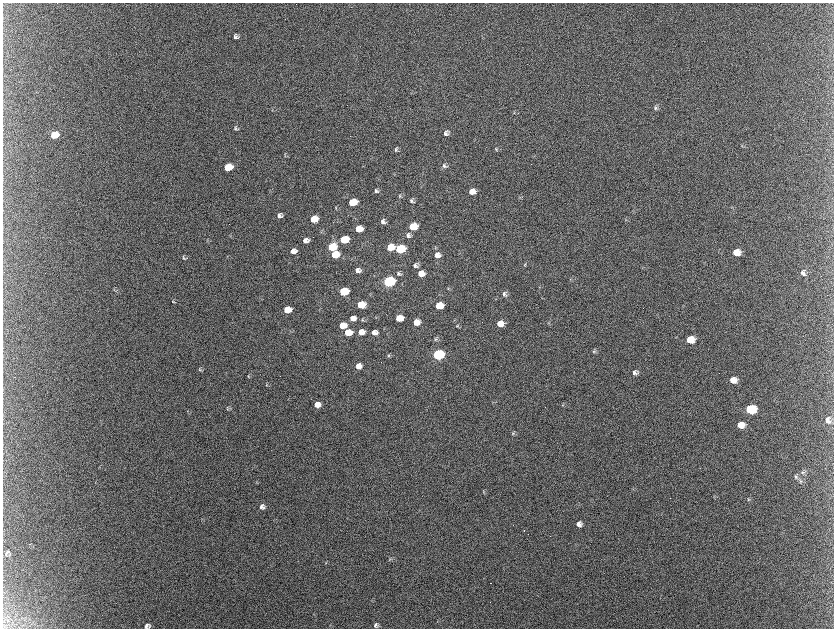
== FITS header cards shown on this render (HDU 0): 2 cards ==
NAXIS1  =                 1663 / length of data axis 1
NAXIS2  =                 1252 / length of data axis 2

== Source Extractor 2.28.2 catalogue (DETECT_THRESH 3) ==
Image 1663 x 1252 px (HDU 0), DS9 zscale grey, zoomed out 1/2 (1 PNG px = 2 x 2 image px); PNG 836 x 630 px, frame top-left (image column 1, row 1251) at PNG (3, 3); no overlay
Background 2130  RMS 31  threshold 93.8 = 3 sigma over >= 5 px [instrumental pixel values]
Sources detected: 113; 13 cannot appear on this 1/2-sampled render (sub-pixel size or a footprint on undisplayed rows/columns) and are not listed; the other 100 listed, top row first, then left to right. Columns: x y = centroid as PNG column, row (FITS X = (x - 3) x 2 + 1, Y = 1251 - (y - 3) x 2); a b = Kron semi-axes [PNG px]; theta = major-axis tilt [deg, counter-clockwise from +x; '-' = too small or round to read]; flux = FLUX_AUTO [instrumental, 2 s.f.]
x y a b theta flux
236 37 6 5 - 1.8e+04
656 108 7 5 -54 1.4e+04
272 109 5 3 - 6.4e+03
514 113 5 3 - 5.8e+03
236 128 6 5 - 1.3e+04
446 133 6 5 - 2.3e+04
53 134 6 2 42 5.8e+04
54 136 8 4 34 1.5e+05
742 145 5 3 - 5.1e+03
396 149 6 5 - 1.2e+04
496 149 5 3 - 8.0e+03
285 156 4 4 - 6.7e+03
445 166 7 6 - 1.7e+04
228 167 6 5 - 2.7e+05
376 191 5 4 - 1.3e+04
472 191 6 5 - 5.9e+04
400 196 6 4 -73 8.0e+03
412 201 5 4 - 1.5e+04
353 202 6 5 - 2.2e+05
336 208 5 3 - 6.5e+03
280 215 5 5 - 2.4e+04
314 219 6 5 - 1.5e+05
384 222 5 5 - 2.8e+04
413 226 6 5 - 1.9e+05
359 229 6 5 - 1.2e+05
321 232 5 2 - 3.8e+03
409 235 7 6 - 2.2e+04
306 240 5 5 - 3.3e+04
344 240 6 5 - 3.2e+05
207 241 3 2 - 3.6e+03
332 247 6 5 - 3.0e+05
391 247 6 5 - 1.3e+05
401 249 6 5 - 5.1e+05
294 251 6 5 - 4.4e+04
737 252 6 6 - 8.0e+04
335 255 6 5 - 1.9e+05
438 255 7 6 - 4.9e+04
184 258 8 4 86 1.1e+04
416 265 6 6 - 1.9e+04
525 265 5 3 - 6.6e+03
643 268 3 2 - 3.8e+03
358 270 5 5 - 3.1e+04
399 273 7 6 - 1.5e+04
421 273 6 5 - 6.9e+04
803 273 7 6 - 2.6e+04
571 279 4 3 - 6.1e+03
389 281 6 5 - 1.5e+06
448 289 5 3 - 5.9e+03
117 290 5 2 - 3.8e+03
344 291 6 5 - 3.7e+05
505 294 6 5 - 1.7e+04
173 302 5 4 - 8.6e+03
361 305 6 5 - 1.5e+05
440 306 6 5 - 1.9e+05
288 310 6 5 - 1.5e+05
353 318 6 5 - 4.7e+04
400 318 6 5 - 1.3e+05
363 320 4 3 - 6.4e+03
417 322 5 5 - 6.1e+04
549 323 5 3 - 7.3e+03
501 324 6 5 - 9.3e+04
343 325 6 5 - 1.2e+05
458 326 5 4 - 8.3e+03
348 332 6 5 - 1.2e+05
362 332 6 5 - 6.1e+04
375 332 5 5 - 3.8e+04
436 339 6 4 61 1.1e+04
690 340 7 6 - 1.2e+05
594 351 7 4 72 9.6e+03
389 355 6 3 78 9.0e+03
438 355 6 5 - 1.2e+06
359 366 5 5 - 5.4e+04
200 369 5 4 - 8.0e+03
635 372 7 6 - 2.4e+04
248 376 4 3 - 5.0e+03
733 380 7 6 - 6.0e+04
267 385 4 3 - 5.2e+03
318 404 6 5 - 6.3e+04
563 405 4 3 - 6.1e+03
228 409 6 3 -79 7.1e+03
751 409 8 6 0 3.3e+05
828 420 8 8 - 3.9e+04
741 425 7 6 - 7.4e+04
513 434 5 4 - 9.2e+03
803 472 6 5 - 1.6e+04
796 477 5 5 - 1.5e+04
801 481 5 5 - 1.2e+04
484 491 4 3 - 6.3e+03
714 496 3 2 - 3.7e+03
749 499 5 4 - 8.9e+03
262 506 6 4 50 1.7e+04
264 508 6 2 46 6.6e+03
579 524 6 5 - 3.2e+04
7 553 8 5 60 1.8e+04
10 554 6 2 70 6.9e+03
390 558 4 2 - 4.1e+03
491 583 2 1 - 4.7e+03
147 625 6 5 - 1.8e+04
376 625 7 5 86 1.6e+04
150 626 5 2 - 5.9e+03
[13 sub-pixel or undisplayed-footprint detections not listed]